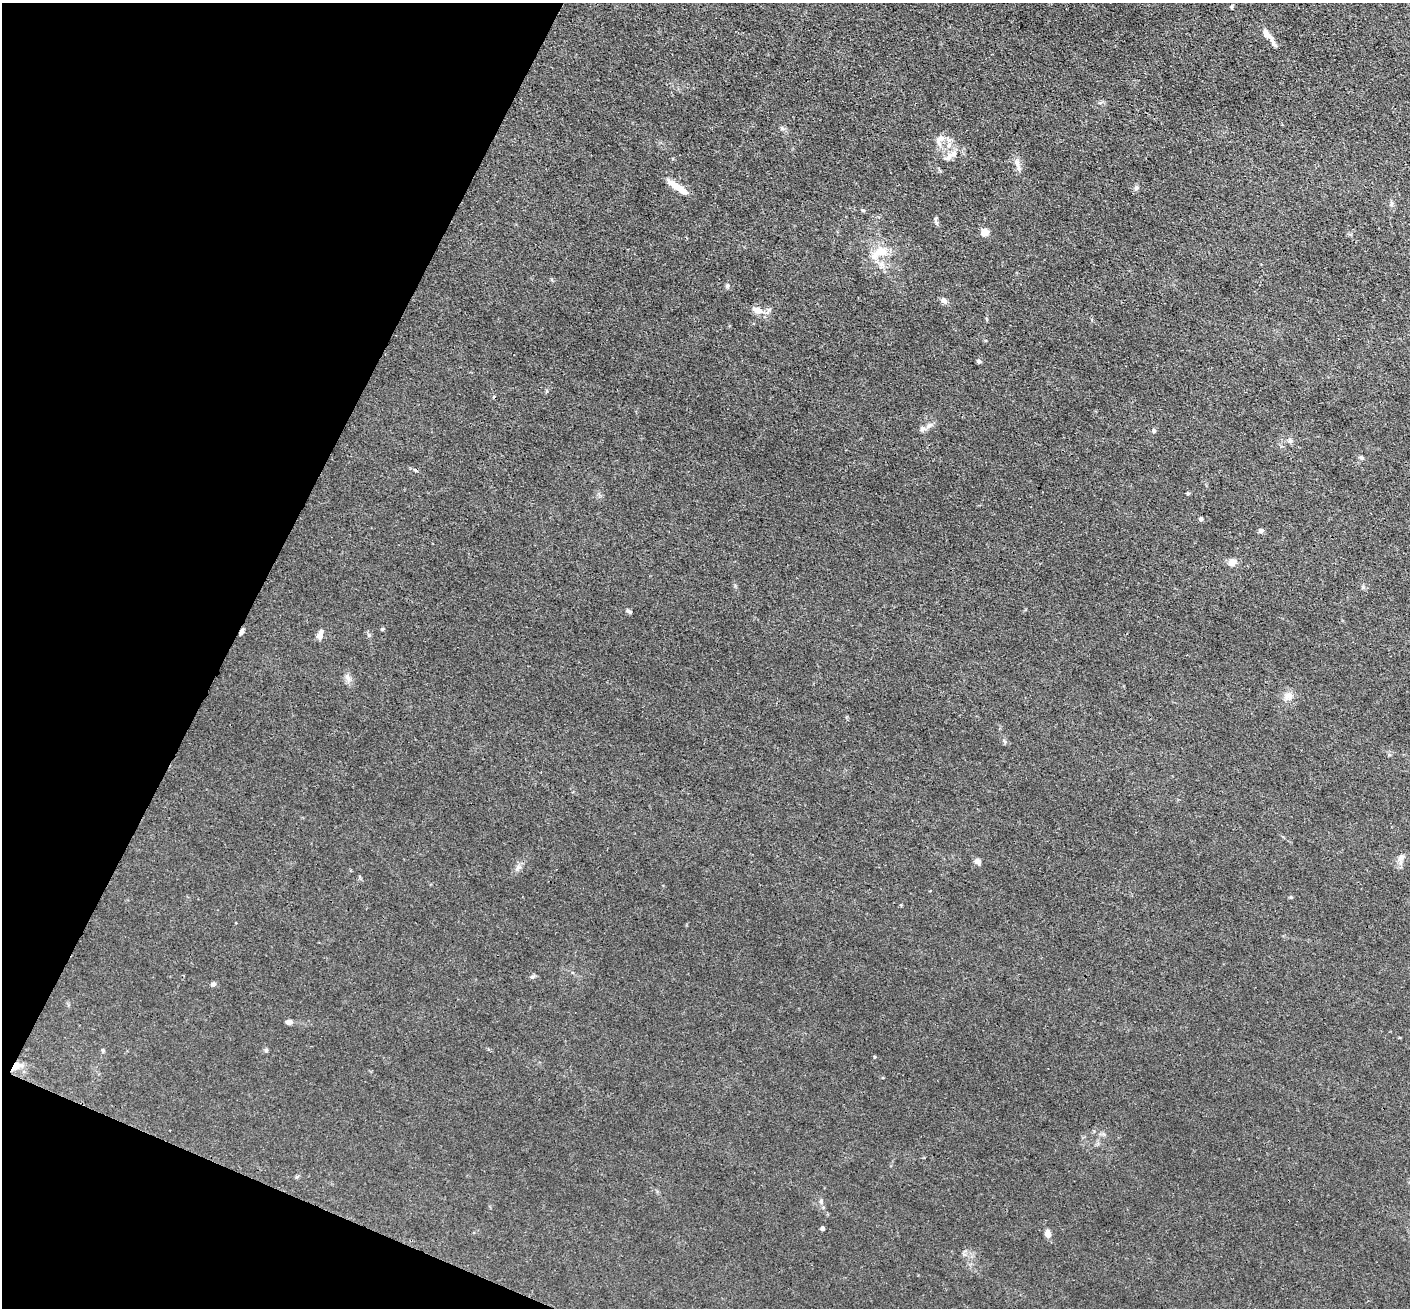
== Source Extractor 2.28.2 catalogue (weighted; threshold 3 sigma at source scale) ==
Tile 9 of 4 x 4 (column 1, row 3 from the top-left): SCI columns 2-1409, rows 1586-2891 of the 5635 x 5648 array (HDU 1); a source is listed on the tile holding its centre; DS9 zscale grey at full resolution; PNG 1412 x 1310 px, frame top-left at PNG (2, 3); no overlay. Shown black and unused: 20% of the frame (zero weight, under 3 of 4 exposures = <1% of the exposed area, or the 3 px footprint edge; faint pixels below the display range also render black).
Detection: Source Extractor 2.28.2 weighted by HDU 2 'WHT'; one run over the whole footprint, this tile lists its part. Background 0.016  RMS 0.003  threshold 0.0135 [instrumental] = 3 sigma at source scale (4.5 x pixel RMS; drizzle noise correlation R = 1.50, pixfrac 1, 0.05/0.05 arcsec/px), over >= 5 px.
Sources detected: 49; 2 cosmic-ray / hot-pixel residue — not listed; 3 inside a brighter listed object's ellipse — not listed separately; the other 44 listed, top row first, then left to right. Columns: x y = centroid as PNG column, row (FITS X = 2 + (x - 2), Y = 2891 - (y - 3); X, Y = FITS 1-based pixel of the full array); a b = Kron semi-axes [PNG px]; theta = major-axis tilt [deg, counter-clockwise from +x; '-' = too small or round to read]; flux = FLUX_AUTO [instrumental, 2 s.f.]
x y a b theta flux
1266 34 14 7 -52 2
782 128 7 5 -46 0.6
940 139 14 6 43 1.7
949 145 9 6 72 1.3
949 156 16 8 51 2
1017 164 21 6 -69 1.8
677 187 26 6 -35 4.6
1136 188 7 6 - 0.79
1391 204 7 4 71 0.53
863 210 5 3 - 0.32
936 220 12 4 -87 0.64
985 232 5 5 - 6.4
879 252 26 11 26 5.4
881 264 7 7 - 1.2
727 286 7 5 75 0.57
944 301 8 6 -54 1.1
757 310 16 9 -17 2.4
978 361 5 5 - 0.63
929 425 10 6 43 1.2
1154 431 6 4 -76 0.51
1290 441 6 5 - 0.63
1361 458 8 5 -43 0.59
1188 493 5 3 - 0.33
1201 519 4 4 - 0.57
1261 531 5 5 - 1.1
1232 562 9 8 - 2.1
629 611 7 4 -31 0.57
382 629 5 4 - 0.31
242 632 8 4 65 0.74
320 633 13 6 75 1.8
348 678 10 5 -55 1
1288 696 11 10 - 2.1
1401 857 10 7 33 1.3
978 861 8 7 - 0.97
518 867 9 6 72 0.98
1291 897 5 4 - 0.33
532 977 6 5 - 0.53
213 984 8 5 11 0.68
289 1022 7 5 0 1.1
266 1051 6 4 1 0.45
16 1066 15 8 28 2.7
821 1202 7 5 -74 0.75
822 1228 4 4 - 0.77
1048 1234 8 6 -84 1.7
Overlapping masked pixels (flux is a lower limit): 2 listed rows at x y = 242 632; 16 1066
Unlisted compact peaks at least as high as the median listed source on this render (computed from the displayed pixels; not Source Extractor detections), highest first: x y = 369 635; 874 1057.